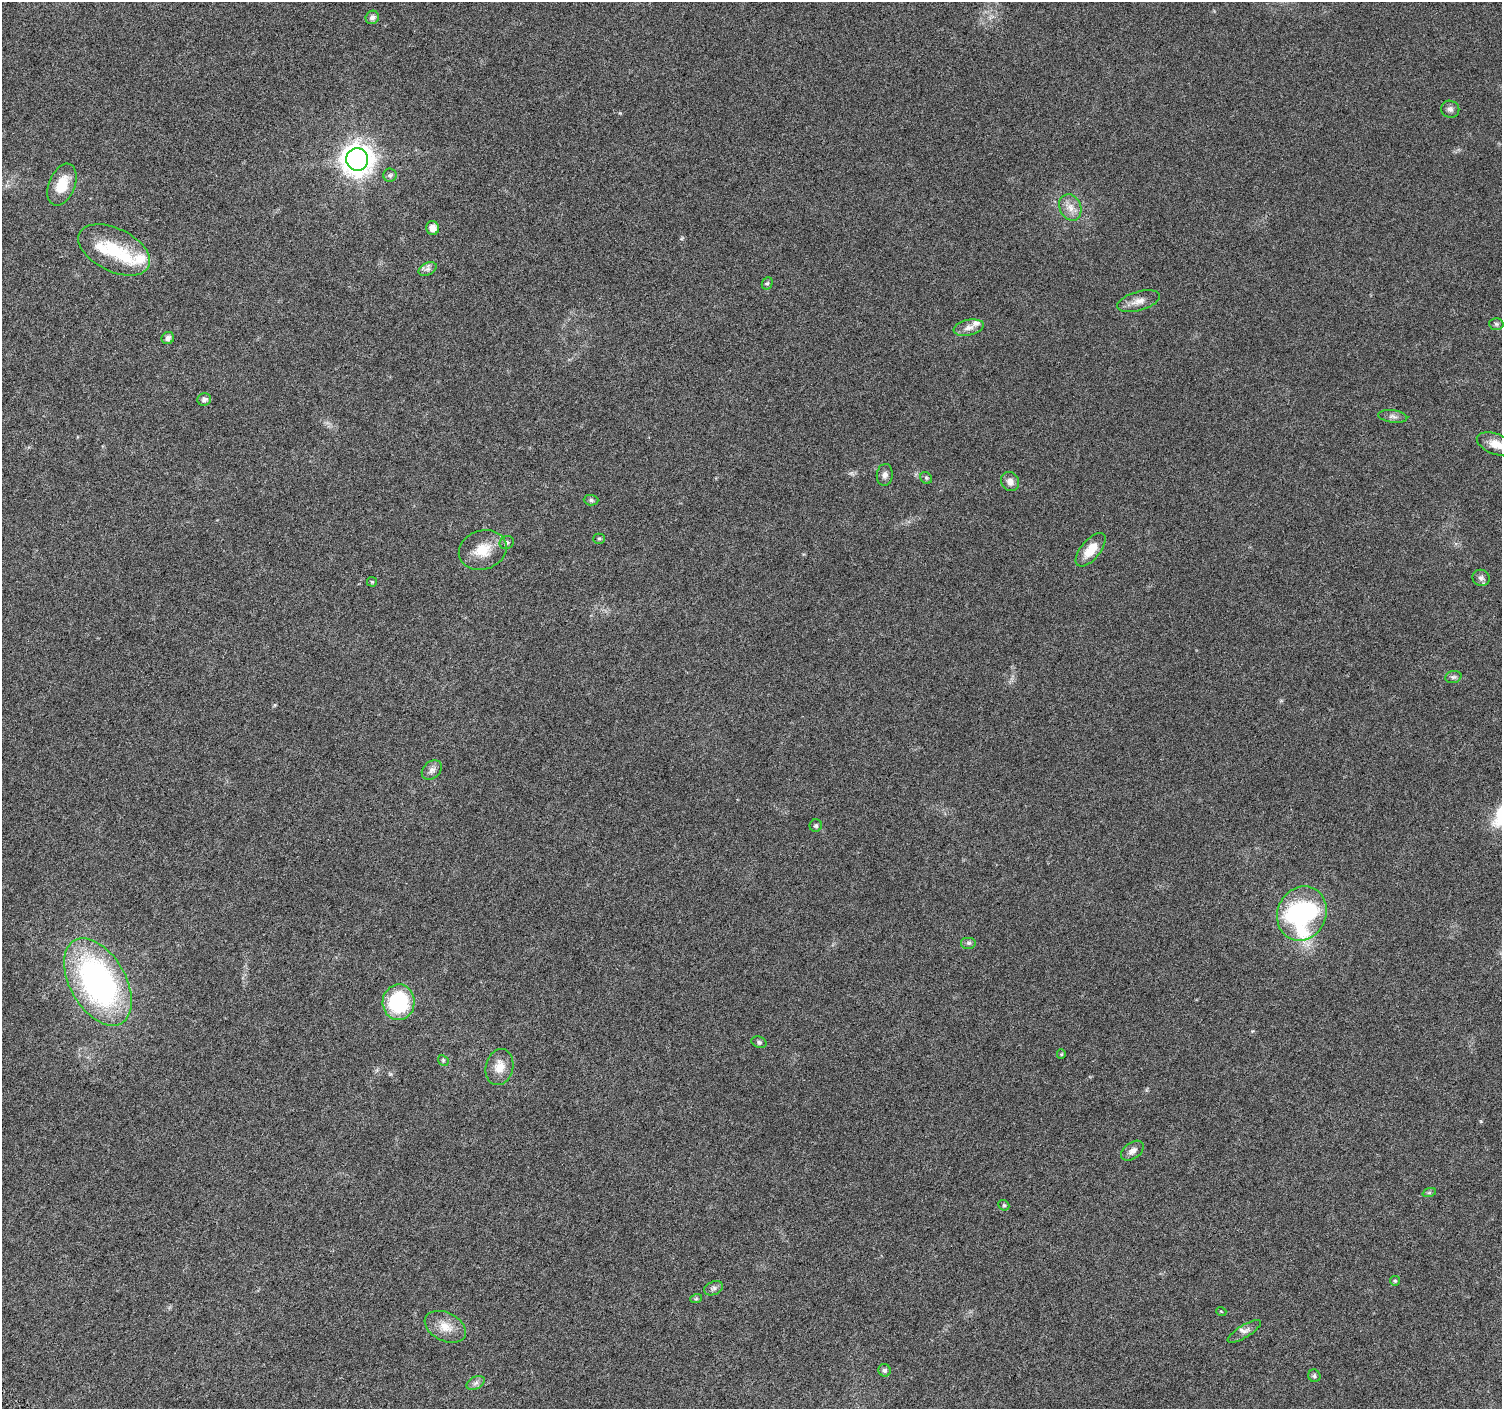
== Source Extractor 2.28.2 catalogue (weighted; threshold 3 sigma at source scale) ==
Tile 7 of 4 x 4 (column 3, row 2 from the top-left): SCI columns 3011-4510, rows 3065-4471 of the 6015 x 6062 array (HDU 1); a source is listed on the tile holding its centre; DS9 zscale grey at full resolution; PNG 1504 x 1411 px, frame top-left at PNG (2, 2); each listed source drawn as its Kron ellipse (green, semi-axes under 4 px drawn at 4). Shown black and unused: <1% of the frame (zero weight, under 4 of 8 exposures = <1% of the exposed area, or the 3 px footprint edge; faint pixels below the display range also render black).
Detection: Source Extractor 2.28.2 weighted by HDU 2 'WHT'; one run over the whole footprint, this tile lists its part. Background 0.0257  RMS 0.0024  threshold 0.00983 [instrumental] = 3 sigma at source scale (4.09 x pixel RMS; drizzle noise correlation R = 1.36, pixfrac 0.8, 0.0396/0.0396 arcsec/px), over >= 5 px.
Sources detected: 55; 5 inside a brighter listed object's ellipse — not listed separately; the other 50 listed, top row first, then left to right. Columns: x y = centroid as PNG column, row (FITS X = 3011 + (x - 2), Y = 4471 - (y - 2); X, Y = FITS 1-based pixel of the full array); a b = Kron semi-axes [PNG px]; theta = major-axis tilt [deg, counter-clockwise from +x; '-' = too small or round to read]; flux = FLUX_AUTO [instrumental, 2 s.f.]
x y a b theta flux
372 17 7 6 - 0.81
1450 109 9 8 - 0.79
357 159 11 11 - 230
390 175 7 6 - 0.5
62 185 22 13 68 4.8
1070 207 13 10 -65 2.1
433 228 7 6 - 1.8
114 250 38 21 -26 10
428 269 9 6 25 0.84
767 283 6 5 - 0.4
1139 301 22 9 16 1.9
1496 324 7 6 - 0.42
969 328 15 7 13 1.5
168 338 6 6 - 0.89
204 399 7 6 - 0.78
1393 416 14 6 -7 0.91
1496 444 20 10 -20 2.8
885 475 11 8 85 0.92
926 478 6 5 - 0.36
1010 481 10 8 -63 1.2
591 500 7 5 -1 0.46
599 539 5 5 - 0.32
507 543 7 6 - 0.57
483 550 24 19 18 5.1
1091 550 20 9 50 4.2
1481 578 9 8 - 0.77
372 582 5 4 - 0.26
1453 677 8 6 14 0.52
432 770 11 8 41 1
816 826 6 6 - 0.42
1302 913 28 24 66 40
968 943 8 6 0 0.52
98 982 48 28 -60 61
398 1002 18 16 87 16
759 1042 8 5 -20 0.47
1061 1054 5 4 - 0.24
443 1060 6 4 -47 0.33
499 1067 18 13 75 3.1
1132 1151 13 8 37 1.1
1429 1193 7 4 19 0.39
1004 1205 6 5 - 0.32
1395 1281 5 4 - 0.29
714 1288 10 6 23 0.7
696 1299 6 4 19 0.26
1221 1311 5 3 - 0.18
445 1327 22 14 -26 3.4
1244 1331 19 6 31 1.1
885 1370 6 6 - 0.6
1314 1376 6 6 - 0.47
476 1383 9 6 27 0.74
Isophote crosses this tile's border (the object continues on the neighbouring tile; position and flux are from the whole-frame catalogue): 1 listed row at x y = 1496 444